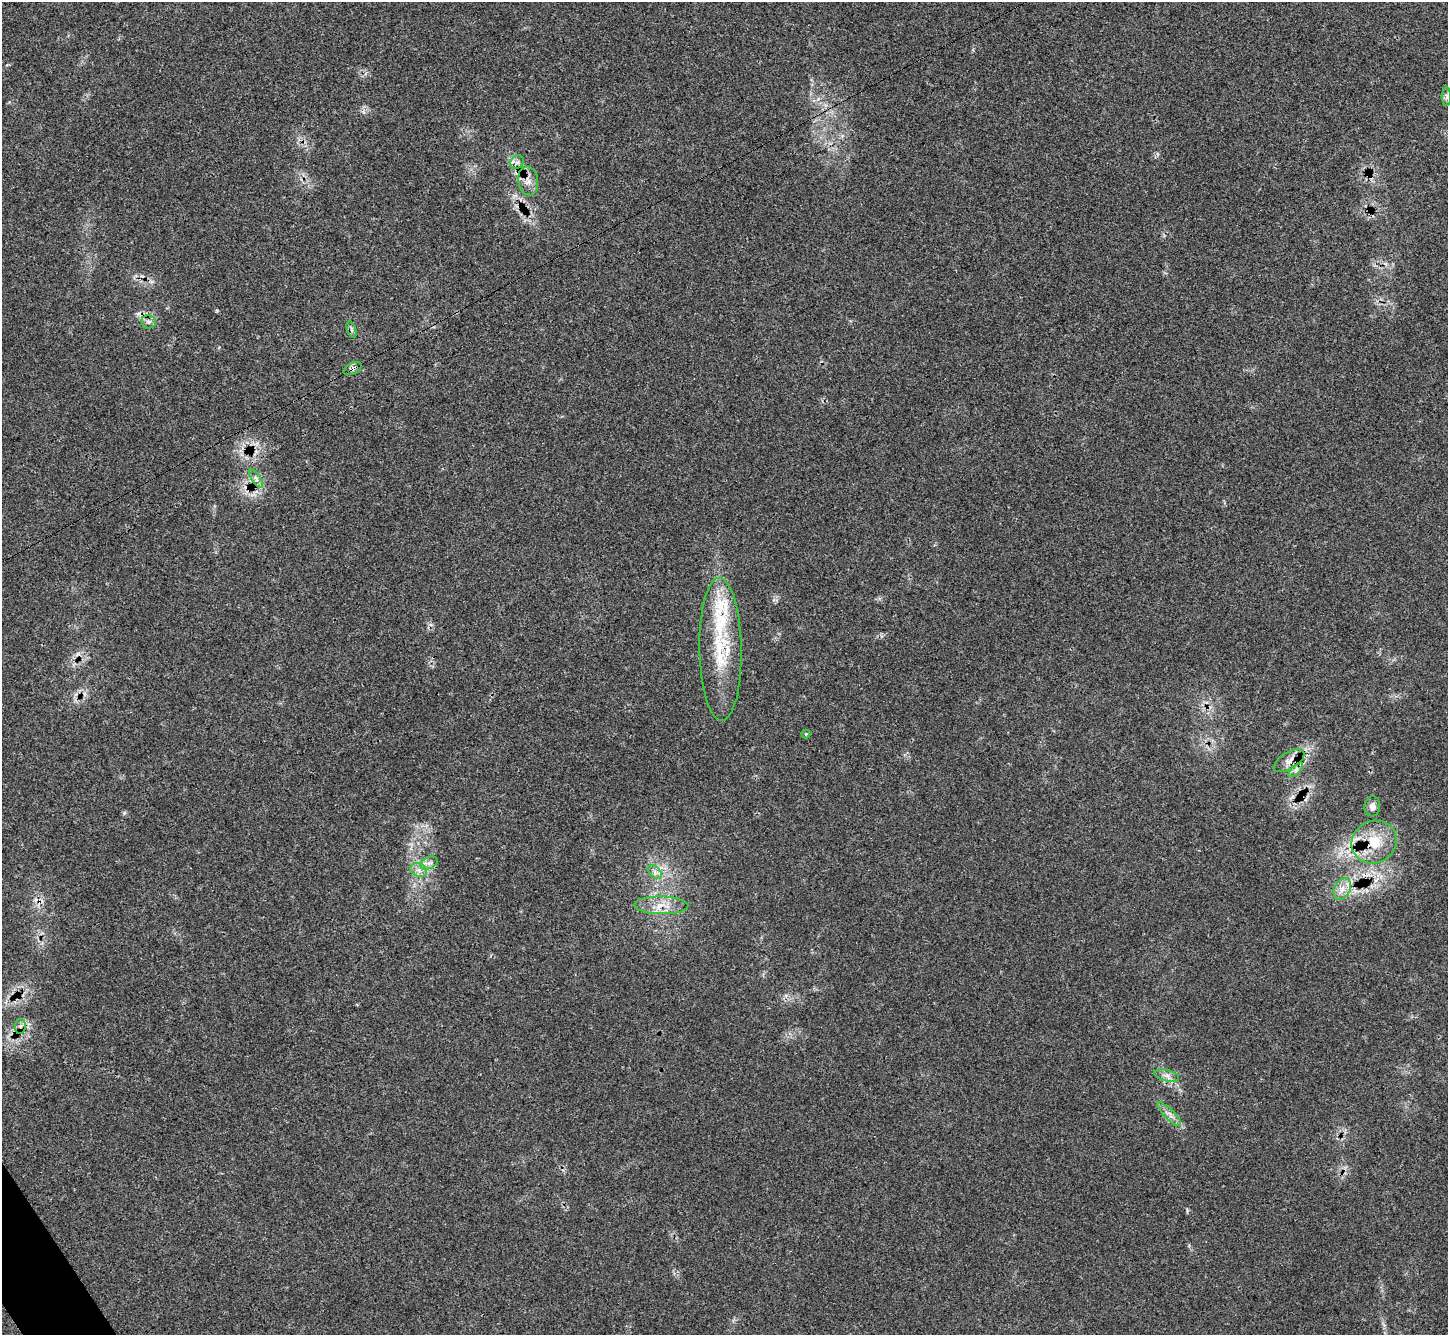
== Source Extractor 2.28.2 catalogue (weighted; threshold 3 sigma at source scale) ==
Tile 7 of 4 x 4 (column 3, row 2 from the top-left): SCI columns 2924-4369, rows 2855-4187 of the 5849 x 5845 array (HDU 1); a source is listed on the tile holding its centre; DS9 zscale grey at full resolution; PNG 1450 x 1337 px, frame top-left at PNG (2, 2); each listed source drawn as its Kron ellipse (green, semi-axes under 4 px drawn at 4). Shown black and unused: <1% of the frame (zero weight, under 3 of 4 exposures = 4% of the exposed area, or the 3 px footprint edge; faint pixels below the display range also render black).
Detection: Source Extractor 2.28.2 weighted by HDU 2 'WHT'; one run over the whole footprint, this tile lists its part. Background 0.054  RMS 0.005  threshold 0.0225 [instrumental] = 3 sigma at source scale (4.5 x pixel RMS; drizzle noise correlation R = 1.50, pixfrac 1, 0.05/0.05 arcsec/px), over >= 5 px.
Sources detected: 25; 2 cosmic-ray / hot-pixel residue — neither listed nor drawn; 2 inside a brighter listed object's ellipse — not listed separately; the other 21 listed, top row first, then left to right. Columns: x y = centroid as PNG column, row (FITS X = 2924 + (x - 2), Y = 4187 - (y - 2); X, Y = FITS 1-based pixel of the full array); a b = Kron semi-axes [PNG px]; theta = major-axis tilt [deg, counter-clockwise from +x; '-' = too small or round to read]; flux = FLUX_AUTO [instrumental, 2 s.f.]
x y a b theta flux
1446 97 9 4 -90 1.2
517 162 7 6 - 1.7
528 181 14 10 -81 4.3
149 322 7 6 - 1.8
352 330 8 3 -71 1
353 369 10 5 27 1.8
256 479 10 4 -57 1.6
720 649 71 21 -89 35
806 734 4 4 - 0.44
1289 761 17 8 32 4
1296 770 9 3 45 1.3
1372 806 10 8 85 2.8
1374 842 23 21 28 17
429 863 9 5 23 2.1
419 870 8 6 -21 2.4
655 872 8 5 -46 1.8
1342 889 11 8 63 4.1
661 905 27 9 -1 7.8
20 1026 7 5 83 1.4
1167 1076 13 5 -14 2.5
1169 1114 16 5 -45 2.9
Overlapping masked pixels (flux is a lower limit): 3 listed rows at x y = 528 181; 353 369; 1374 842
Unlisted compact peaks at least as high as the median listed source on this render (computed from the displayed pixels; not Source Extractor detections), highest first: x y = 217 311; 1187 1210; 774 600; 1158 154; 1189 1245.